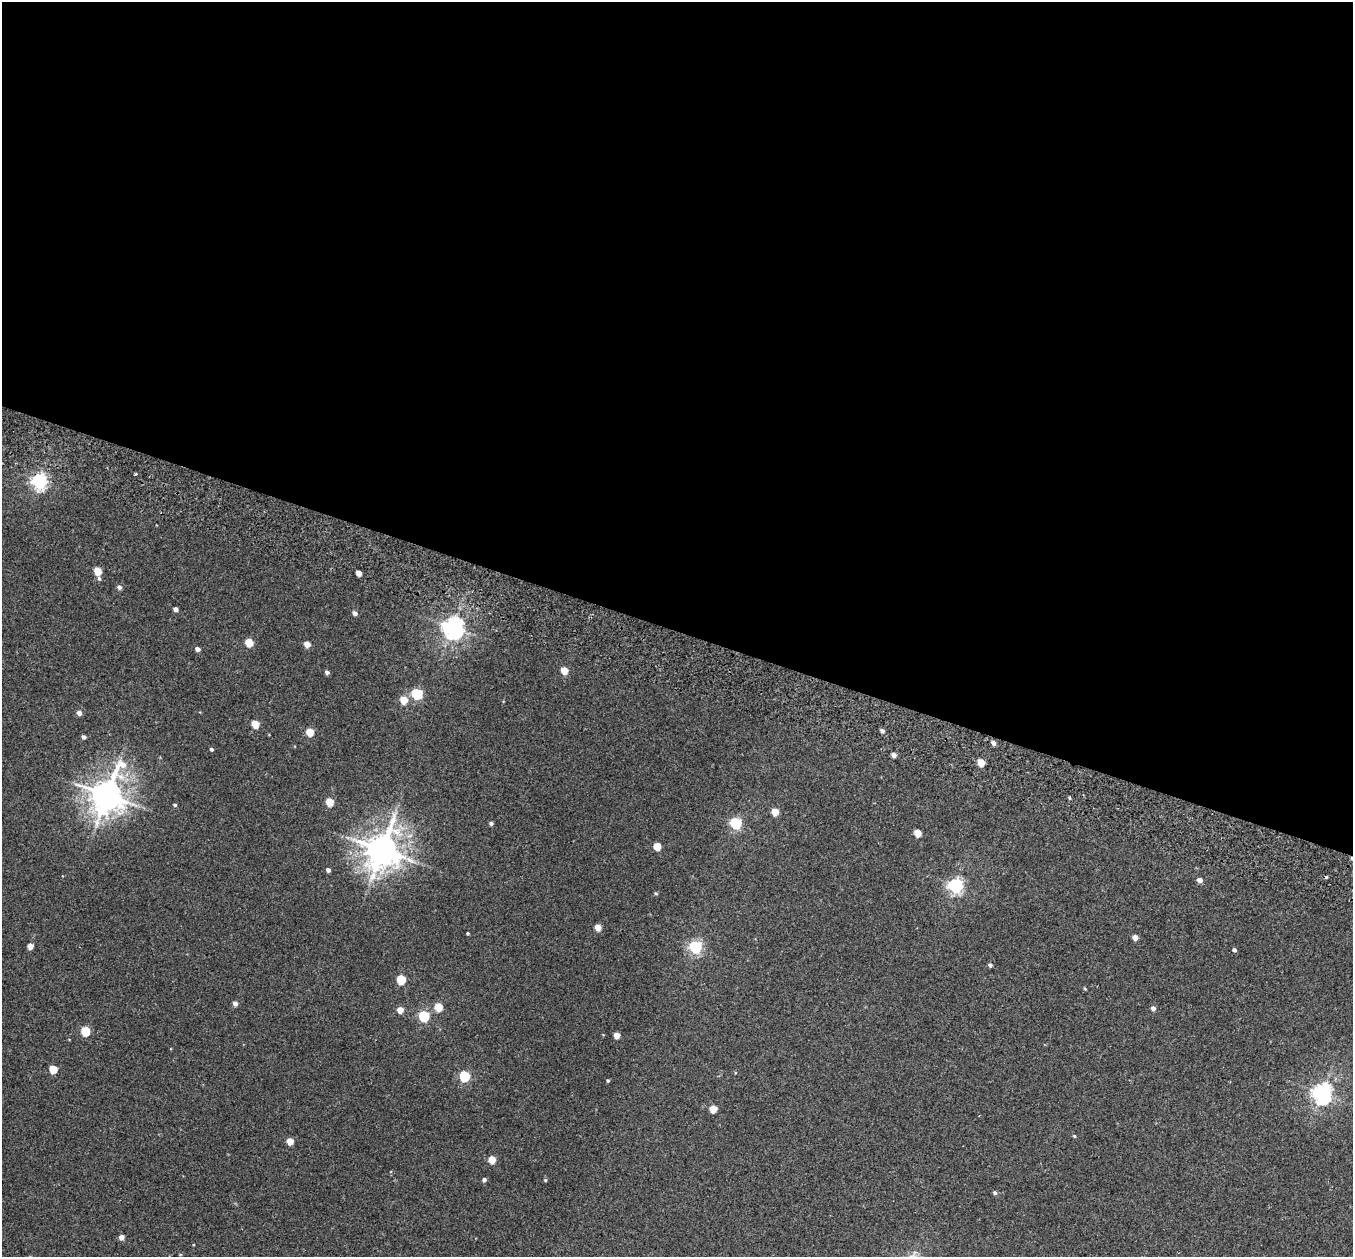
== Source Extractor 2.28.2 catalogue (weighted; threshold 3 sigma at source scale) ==
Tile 3 of 4 x 4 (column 3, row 1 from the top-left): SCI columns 2728-4078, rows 4086-5340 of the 5452 x 5530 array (HDU 1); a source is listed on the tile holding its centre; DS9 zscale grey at full resolution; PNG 1355 x 1259 px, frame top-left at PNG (2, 2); no overlay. Shown black and unused: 50% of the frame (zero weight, under 2 of 3 exposures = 3% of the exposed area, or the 3 px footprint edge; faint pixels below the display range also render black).
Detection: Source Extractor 2.28.2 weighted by HDU 2 'WHT'; one run over the whole footprint, this tile lists its part. Background 0.0409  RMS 0.007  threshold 0.0316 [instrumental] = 3 sigma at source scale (4.5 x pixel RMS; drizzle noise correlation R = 1.50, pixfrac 1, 0.05/0.05 arcsec/px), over >= 5 px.
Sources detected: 70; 1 cosmic-ray / hot-pixel residue — not listed; the other 69 listed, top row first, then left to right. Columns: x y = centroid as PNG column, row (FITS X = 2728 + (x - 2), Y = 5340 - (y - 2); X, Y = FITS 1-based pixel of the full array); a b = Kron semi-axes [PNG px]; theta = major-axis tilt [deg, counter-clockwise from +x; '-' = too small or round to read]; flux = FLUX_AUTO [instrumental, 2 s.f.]
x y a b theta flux
135 474 3 3 - 1.2
39 481 7 6 - 200
97 571 5 5 - 14
359 573 5 4 - 5.5
99 578 6 4 -76 1.2
119 587 6 5 - 2
175 609 4 4 - 2.8
354 613 5 4 - 2.5
453 628 7 7 - 450
249 642 5 5 - 19
307 644 5 4 - 6.6
197 649 5 4 - 2.8
564 670 5 5 - 12
327 672 5 4 - 1.8
417 694 6 5 - 64
403 700 5 5 - 15
79 713 5 5 - 2.9
255 724 5 5 - 15
882 731 5 4 - 2
310 732 5 5 - 16
84 737 4 4 - 1.9
993 743 5 4 - 2.5
211 749 4 3 - 1.2
893 755 5 4 - 2.8
981 762 5 5 - 13
107 795 12 10 70 1300
1069 798 5 3 - 0.73
329 802 5 5 - 17
175 805 4 4 - 1
775 812 5 5 - 11
491 823 5 4 - 1.5
736 823 6 5 - 77
918 833 5 5 - 12
657 846 5 5 - 14
382 850 11 10 - 1500
1352 858 4 3 - 1.3
410 860 15 6 -29 5.3
328 870 4 4 - 1.9
1200 880 5 4 - 3.7
955 886 6 6 - 180
656 893 5 4 - 0.92
598 927 5 5 - 7.2
468 933 3 3 - 0.78
1135 937 5 4 - 4.8
30 946 5 4 - 5.7
695 947 6 6 - 110
1234 950 5 4 - 1.5
990 965 4 4 - 1.4
401 980 5 5 - 28
1085 989 5 3 - 0.61
235 1004 5 5 - 3
438 1007 5 5 - 17
1153 1008 5 4 - 2.5
400 1010 5 5 - 6.9
424 1016 6 5 - 56
85 1031 5 5 - 30
617 1035 5 4 - 7.8
53 1069 5 5 - 15
464 1076 6 5 - 53
608 1080 4 4 - 0.82
1322 1093 7 7 - 350
713 1109 5 5 - 12
1074 1136 5 4 - 0.77
290 1141 5 5 - 10
492 1159 5 5 - 14
484 1180 5 4 - 1.9
545 1180 5 4 - 0.79
995 1193 5 5 - 1.4
121 1237 4 4 - 4.2
Overlapping masked pixels (flux is a lower limit): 1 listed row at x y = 1352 858
Isophote crosses this tile's border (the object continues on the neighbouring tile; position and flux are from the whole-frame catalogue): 1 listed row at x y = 1352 858